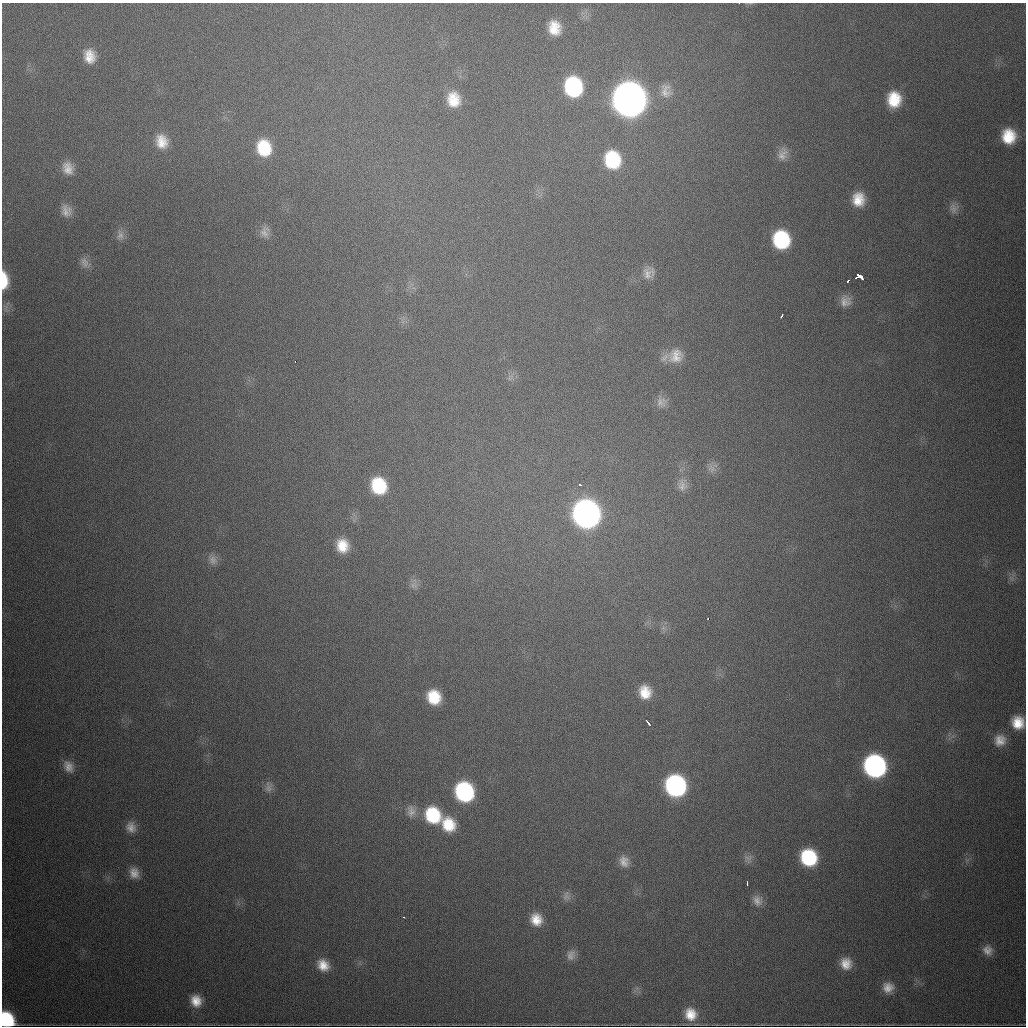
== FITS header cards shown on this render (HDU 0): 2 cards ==
NAXIS1  =                 1024
NAXIS2  =                 1024

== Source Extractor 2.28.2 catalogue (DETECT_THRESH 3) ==
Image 1024 x 1024 px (HDU 0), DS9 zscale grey, 1 PNG px = 1 image px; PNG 1028 x 1028 px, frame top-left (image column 1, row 1024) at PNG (2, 3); no overlay
Background 649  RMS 20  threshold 61.2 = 3 sigma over >= 5 px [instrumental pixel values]
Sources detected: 70; all 70 listed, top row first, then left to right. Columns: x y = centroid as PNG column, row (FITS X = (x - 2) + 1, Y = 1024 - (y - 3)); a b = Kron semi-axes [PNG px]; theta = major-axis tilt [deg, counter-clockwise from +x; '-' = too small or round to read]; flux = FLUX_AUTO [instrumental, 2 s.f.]
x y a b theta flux
554 28 16 12 -80 2.9e+04
89 56 16 13 -78 2.3e+04
573 87 16 14 -81 1.5e+05
666 91 20 14 -82 1.7e+04
453 99 18 15 -79 3.3e+04
629 99 18 16 -82 3.1e+06
894 99 17 15 -90 4.6e+04
1009 136 15 14 - 4.2e+04
162 141 20 16 -71 2.7e+04
264 148 17 14 -76 5.7e+04
782 154 17 12 65 1.3e+04
612 160 18 15 -80 8.5e+04
68 168 16 13 -71 1.7e+04
858 199 16 14 88 2.9e+04
953 208 14 11 -74 8.8e+03
66 211 15 12 -73 1.3e+04
265 232 16 11 81 1.1e+04
120 235 13 9 -82 8.2e+03
781 240 16 14 -80 1.1e+05
85 262 15 10 -62 9.1e+03
648 273 16 14 61 1.5e+04
859 276 8 5 -34 3.2e+04
4 280 18 7 -89 4.0e+04
848 281 3 3 - 4.8e+03
845 301 14 13 - 1.3e+04
782 315 4 3 - 7.4e+03
676 356 21 19 49 2.8e+04
295 361 2 2 - 5.7e+03
661 402 15 14 - 1.2e+04
711 468 13 10 -51 9.6e+03
580 485 3 3 - 2.6e+03
682 485 17 13 -83 1.5e+04
379 486 15 13 -69 7.3e+04
586 514 17 15 -73 1.1e+06
342 546 15 13 -75 3.0e+04
213 560 13 11 -77 8.9e+03
414 585 11 8 -11 7.1e+03
708 619 3 2 - 7.4e+03
663 628 6 6 - 3.8e+03
645 692 17 15 -75 3.0e+04
434 697 13 12 - 4.4e+04
648 722 7 2 -52 4.3e+03
1018 723 14 14 - 2.9e+04
1000 740 14 14 - 1.7e+04
875 766 15 14 - 4.2e+05
68 767 15 11 -62 1.3e+04
675 786 15 14 - 3.1e+05
268 788 11 9 90 7.4e+03
464 792 15 13 -65 1.9e+05
411 811 17 10 -86 1.1e+04
433 815 17 15 -54 8.0e+04
448 825 16 13 -59 4.0e+04
131 827 14 12 -73 1.3e+04
748 858 13 8 -11 7.5e+03
809 858 14 13 - 1.0e+05
624 862 15 13 -69 1.4e+04
134 873 14 11 -71 1.4e+04
747 883 4 2 - 2.5e+03
566 896 13 9 81 7.8e+03
757 901 14 12 -64 1.1e+04
404 917 3 2 - 2.7e+03
536 919 13 11 -61 2.3e+04
988 950 13 11 -47 1.2e+04
571 955 14 10 71 9.4e+03
846 964 14 13 - 2.0e+04
323 965 14 12 -46 2.2e+04
888 987 14 13 - 1.6e+04
196 1001 14 12 -68 2.1e+04
691 1014 14 13 - 2.5e+04
7 1020 12 10 -67 1.2e+05
At the frame edge (FLAGS 8, measured only in part): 2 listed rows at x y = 4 280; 7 1020